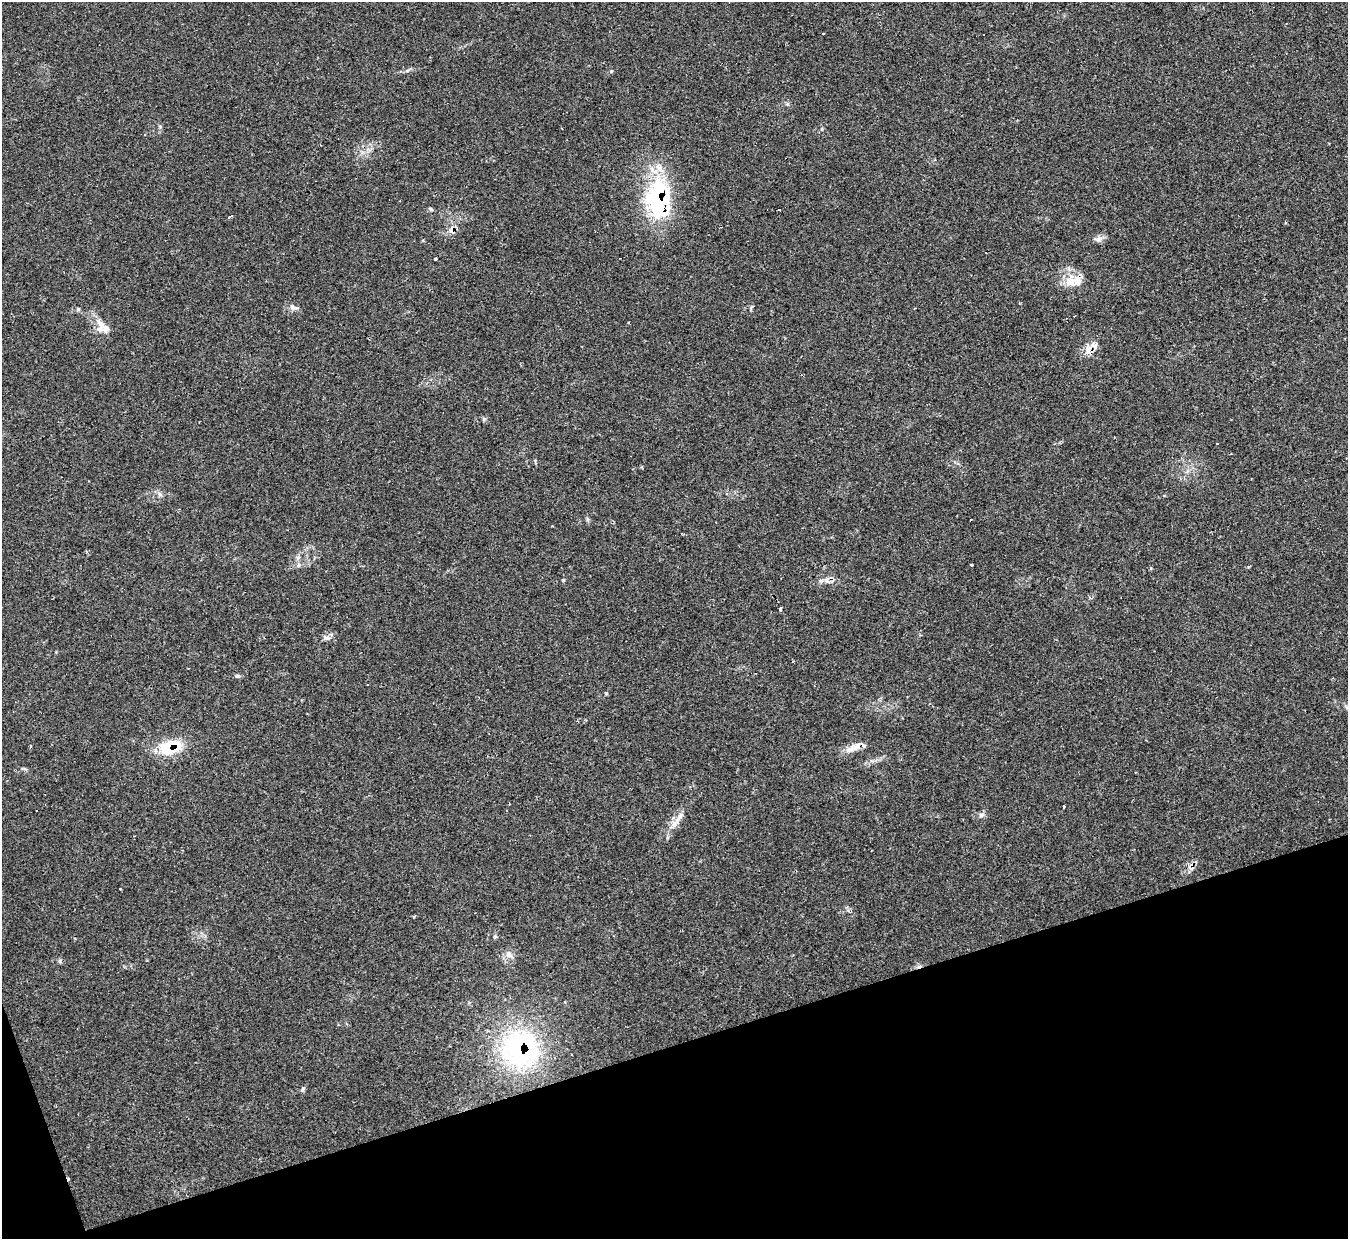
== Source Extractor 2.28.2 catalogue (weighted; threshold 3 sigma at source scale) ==
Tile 14 of 4 x 4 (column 2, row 4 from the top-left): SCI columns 1353-2698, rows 150-1386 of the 5390 x 5374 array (HDU 1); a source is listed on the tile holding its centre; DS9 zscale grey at full resolution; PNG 1350 x 1241 px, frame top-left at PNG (2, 2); no overlay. Shown black and unused: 16% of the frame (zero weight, under 2 of 3 exposures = <1% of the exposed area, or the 3 px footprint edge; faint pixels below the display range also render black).
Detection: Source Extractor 2.28.2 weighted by HDU 2 'WHT'; one run over the whole footprint, this tile lists its part. Background 0.0355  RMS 0.0046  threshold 0.0208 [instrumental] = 3 sigma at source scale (4.5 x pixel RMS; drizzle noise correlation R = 1.50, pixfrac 1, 0.05/0.05 arcsec/px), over >= 5 px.
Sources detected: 40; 6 cosmic-ray / hot-pixel residue — not listed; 4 inside a brighter listed object's ellipse — not listed separately; the other 30 listed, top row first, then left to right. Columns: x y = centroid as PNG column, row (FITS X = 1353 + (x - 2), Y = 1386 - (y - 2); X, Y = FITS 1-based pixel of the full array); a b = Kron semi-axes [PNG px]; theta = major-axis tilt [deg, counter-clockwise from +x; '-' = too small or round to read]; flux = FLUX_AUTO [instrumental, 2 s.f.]
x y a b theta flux
658 200 51 27 89 51
230 216 4 3 - 0.87
452 229 12 7 69 2.7
1099 239 10 8 28 2
435 259 3 3 - 1
1077 280 21 15 13 6.8
292 307 8 6 -21 1.4
1074 316 3 2 - 0.59
106 328 22 11 16 4.7
1088 350 14 8 71 3.9
160 494 7 6 - 1.2
298 565 6 4 71 0.75
972 565 3 3 - 0.68
563 580 5 3 - 0.42
780 610 4 3 - 2.2
326 638 10 5 -9 1.5
793 661 3 3 - 0.83
237 676 6 5 - 0.82
606 693 5 3 - 0.49
856 747 14 9 42 3.8
168 748 21 17 -5 16
1064 807 3 2 - 0.53
981 815 8 6 22 1.2
679 817 21 6 57 3.9
120 889 3 3 - 0.65
414 916 3 3 - 0.67
509 954 12 7 -50 2.2
60 961 6 5 - 0.7
520 1049 43 42 - 67
303 1089 7 5 60 0.83
Overlapping masked pixels (flux is a lower limit): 7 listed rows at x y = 658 200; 452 229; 1077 280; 1088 350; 856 747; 168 748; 520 1049
Unlisted compact peaks at least as high as the median listed source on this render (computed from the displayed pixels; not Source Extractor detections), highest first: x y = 78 309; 611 71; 484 419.